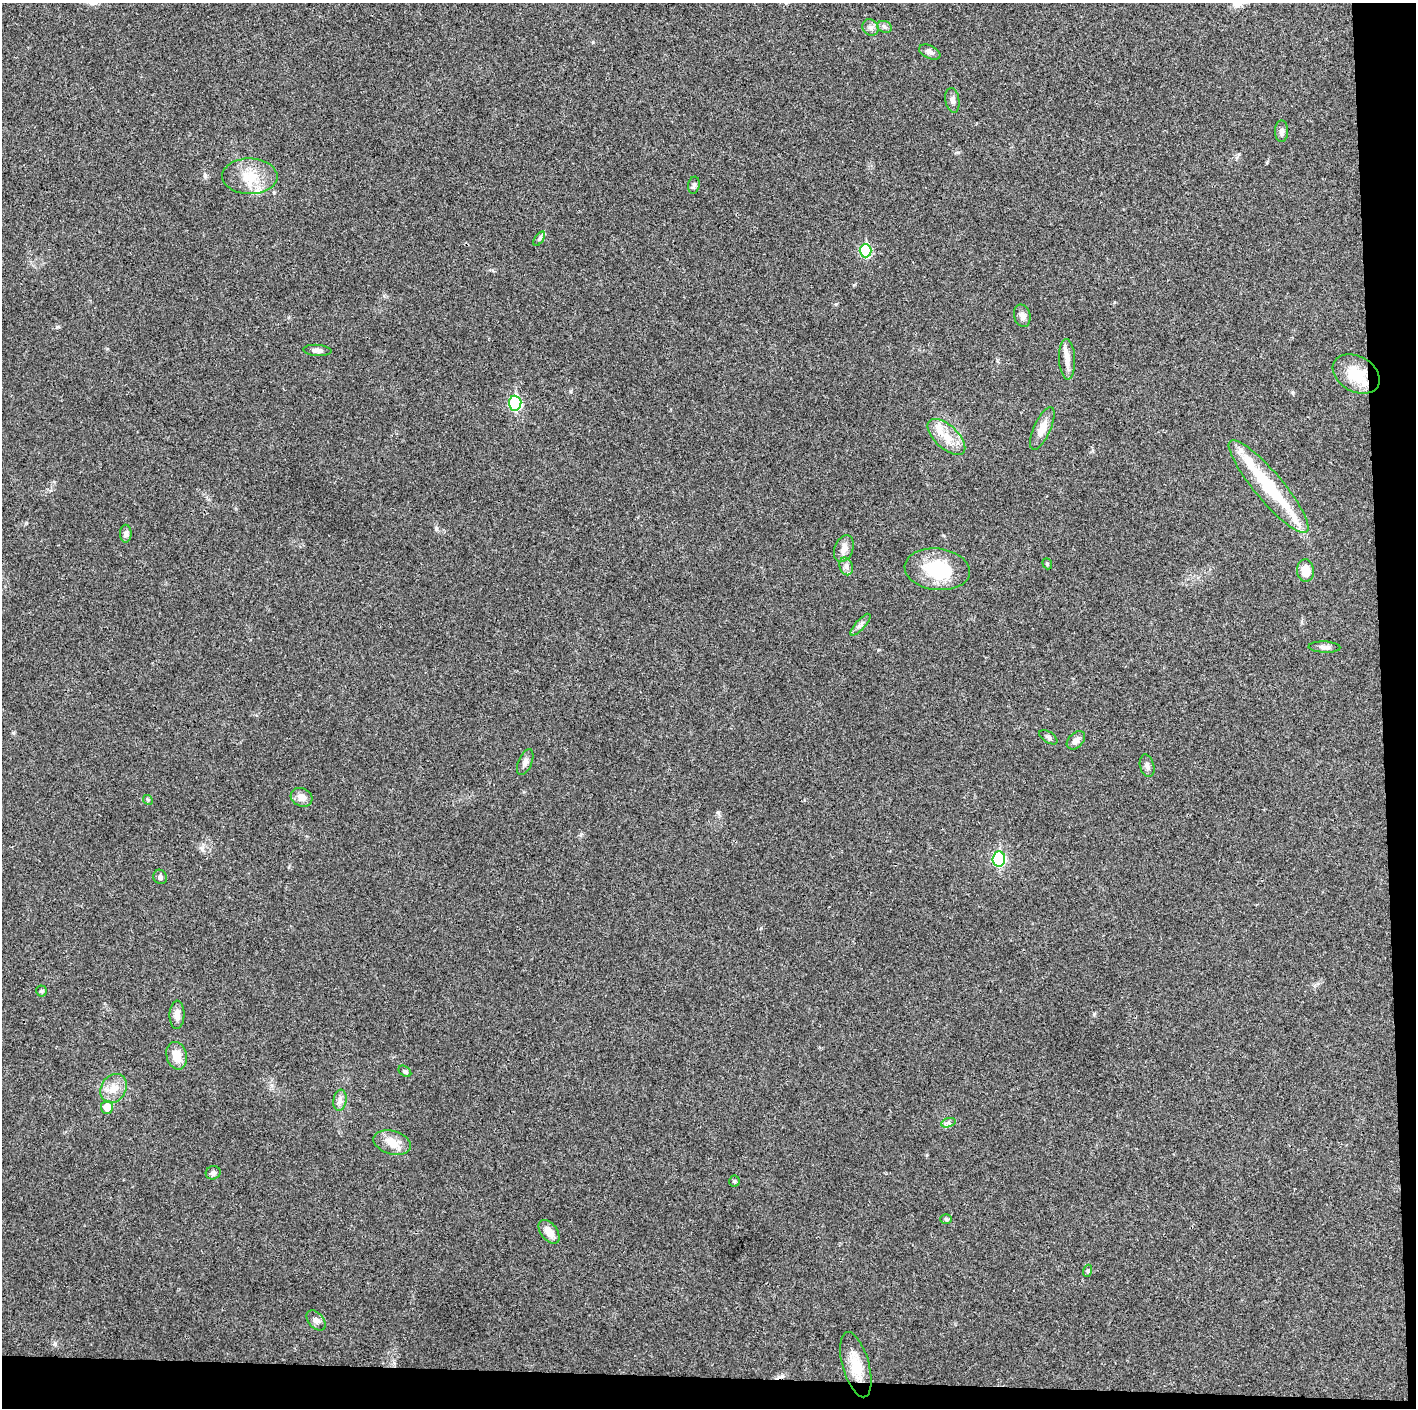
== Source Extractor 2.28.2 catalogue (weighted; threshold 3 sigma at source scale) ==
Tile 9 of 3 x 3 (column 3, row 3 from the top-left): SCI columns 2829-4242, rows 6-1411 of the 4243 x 4225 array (HDU 1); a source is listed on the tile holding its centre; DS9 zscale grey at full resolution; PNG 1418 x 1410 px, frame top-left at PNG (2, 3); each listed source drawn as its Kron ellipse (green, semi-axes under 4 px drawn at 4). Shown black and unused: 5% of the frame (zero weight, under 3 of 4 exposures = <1% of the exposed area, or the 3 px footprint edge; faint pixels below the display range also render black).
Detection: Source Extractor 2.28.2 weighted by HDU 2 'WHT'; one run over the whole footprint, this tile lists its part. Background 0.0192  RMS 0.0039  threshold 0.0176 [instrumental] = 3 sigma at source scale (4.5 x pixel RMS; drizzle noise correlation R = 1.50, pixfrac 1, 0.05/0.05 arcsec/px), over >= 5 px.
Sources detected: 55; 2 inside a brighter object's white glare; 1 cosmic-ray / hot-pixel residue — neither listed nor drawn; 3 inside a brighter listed object's ellipse — not listed separately; the other 49 listed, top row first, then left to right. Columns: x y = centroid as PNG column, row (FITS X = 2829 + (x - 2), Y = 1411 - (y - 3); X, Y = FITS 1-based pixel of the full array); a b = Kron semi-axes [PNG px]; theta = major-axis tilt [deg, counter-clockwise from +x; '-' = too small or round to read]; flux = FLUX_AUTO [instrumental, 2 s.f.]
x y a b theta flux
870 27 9 7 -46 1.4
884 27 7 5 -22 0.91
930 52 11 6 -26 1.6
952 100 12 7 -81 1.6
1281 131 11 6 88 1.4
250 176 28 18 -1 10
694 185 8 5 80 0.98
539 239 8 4 55 0.78
866 251 6 6 - 23
1022 316 11 8 -76 1.9
317 350 14 5 -4 1.7
1067 359 20 8 -88 3.4
1356 374 25 17 -30 12
515 403 7 6 - 33
1042 428 23 8 66 5
946 437 23 11 -43 6.8
1269 487 59 14 -50 24
126 534 9 6 -90 1.2
844 549 14 9 69 2.8
1047 564 6 4 -69 0.54
846 566 9 6 -74 1.3
937 569 33 20 -7 19
1305 571 11 8 -85 5.3
860 625 14 4 48 1.4
1324 647 16 5 -2 1.7
1048 737 10 5 -33 0.96
1076 740 11 7 45 2.2
525 762 14 6 68 1.7
1147 766 11 7 -74 1.6
301 797 11 9 -26 3.1
148 800 5 4 - 0.49
999 859 7 6 - 39
160 877 7 6 - 1.1
41 991 5 5 - 0.53
177 1015 14 7 89 2.7
177 1056 14 10 -76 5.6
405 1071 7 5 -37 0.77
113 1088 15 12 56 5
340 1100 10 6 81 1.6
107 1107 6 6 - 5
948 1123 7 4 18 0.92
392 1143 19 11 -15 5.5
213 1173 7 6 - 1.1
734 1181 5 5 - 0.48
946 1219 6 5 - 0.64
549 1232 13 8 -52 3.8
1087 1271 6 4 71 0.52
316 1320 12 7 -49 1.6
856 1365 34 13 -74 8.6
Overlapping masked pixels (flux is a lower limit): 1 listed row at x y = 1356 374
Unlisted compact peaks at least as high as the median listed source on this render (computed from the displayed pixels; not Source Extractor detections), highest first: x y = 55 1343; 205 176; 13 733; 57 327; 436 529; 593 42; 1094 1014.